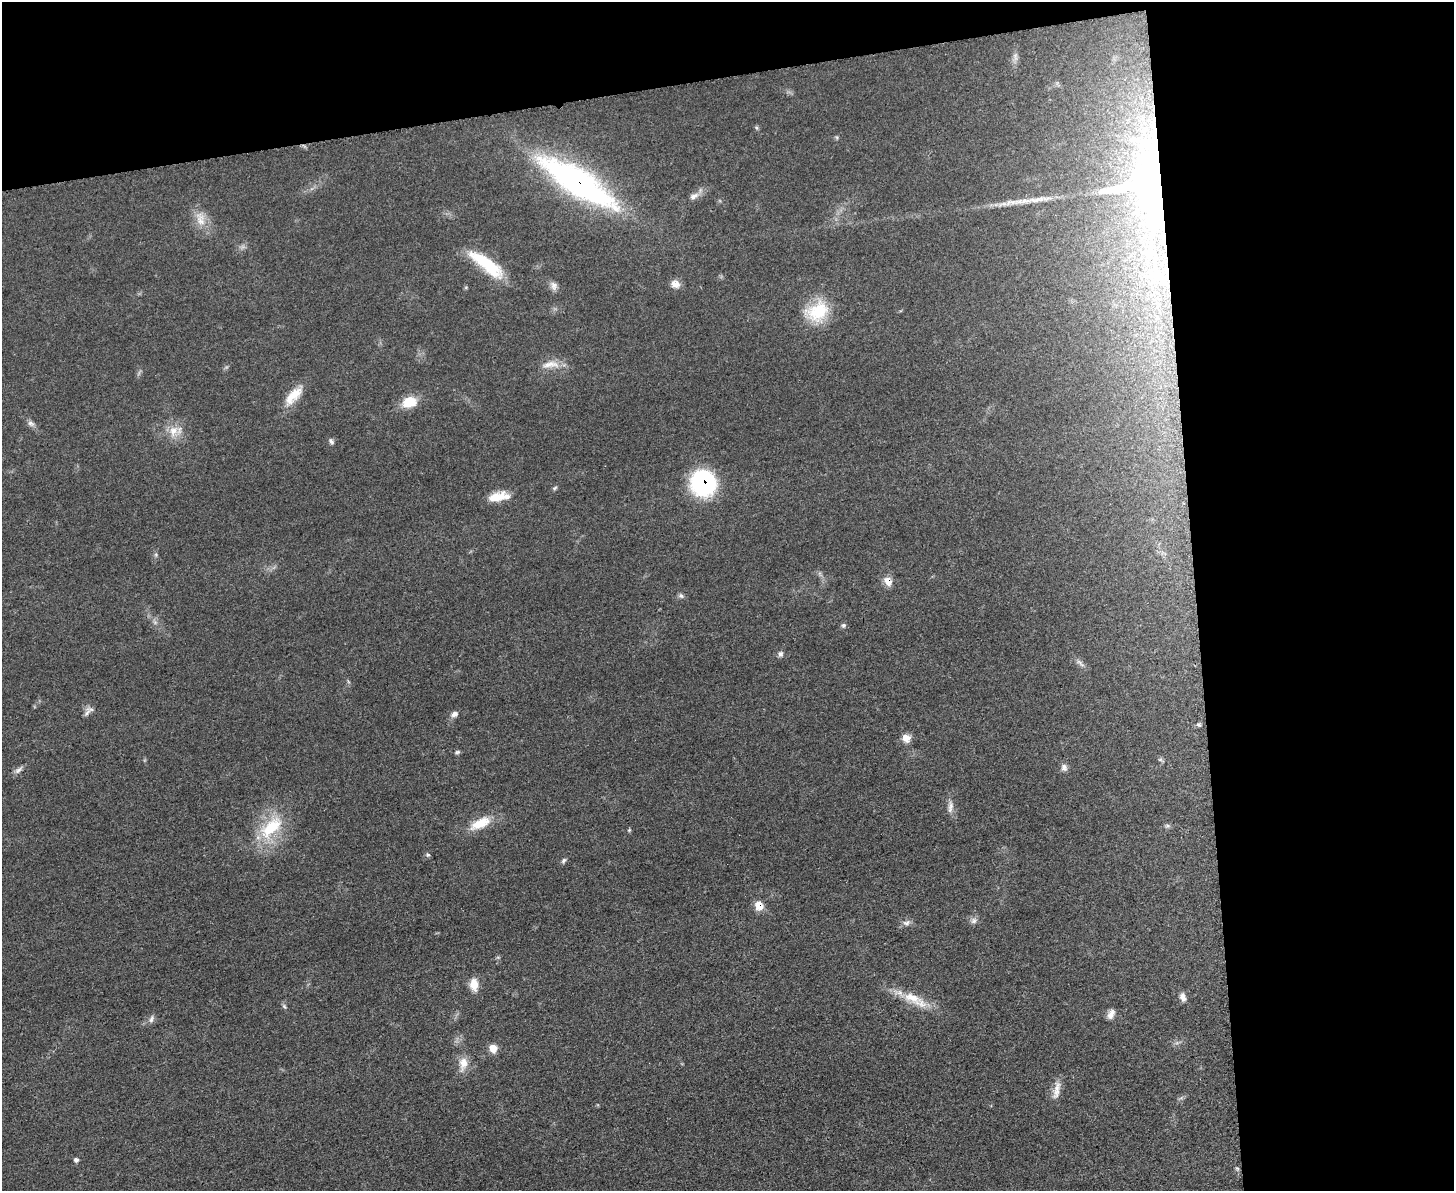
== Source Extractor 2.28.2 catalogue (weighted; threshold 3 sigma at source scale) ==
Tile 3 of 3 x 4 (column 3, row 1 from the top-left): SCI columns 3044-4495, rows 3572-4760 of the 4750 x 4766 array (HDU 1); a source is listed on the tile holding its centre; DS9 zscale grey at full resolution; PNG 1456 x 1193 px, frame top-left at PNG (2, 2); no overlay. Shown black and unused: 24% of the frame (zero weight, under 3 of 5 exposures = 1% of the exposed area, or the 3 px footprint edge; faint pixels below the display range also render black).
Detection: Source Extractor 2.28.2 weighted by HDU 2 'WHT'; one run over the whole footprint, this tile lists its part. Background 0.0467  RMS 0.0056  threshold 0.025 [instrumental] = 3 sigma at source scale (4.5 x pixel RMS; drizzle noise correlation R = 1.50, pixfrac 1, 0.05/0.05 arcsec/px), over >= 5 px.
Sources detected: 61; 2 inside a brighter object's white glare — not listed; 2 inside a brighter listed object's ellipse — not listed separately; the other 57 listed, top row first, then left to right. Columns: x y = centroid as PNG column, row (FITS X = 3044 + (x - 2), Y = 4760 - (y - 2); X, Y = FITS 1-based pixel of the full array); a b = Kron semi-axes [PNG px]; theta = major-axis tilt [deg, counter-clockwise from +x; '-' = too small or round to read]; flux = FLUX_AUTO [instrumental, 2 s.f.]
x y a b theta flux
1015 57 12 6 -73 2.1
1143 119 15 6 -89 5.8
757 128 6 4 -71 0.81
1146 182 71 49 27 150
578 183 97 27 -32 150
694 196 13 7 28 3.2
1037 200 46 6 8 9.7
200 219 23 13 -76 8.6
1149 249 21 10 60 9.3
486 264 46 13 -37 28
1161 278 25 11 -20 14
675 284 11 9 -29 4.2
554 286 12 9 -66 2.9
817 311 31 24 30 24
551 364 27 9 6 6.7
293 395 31 12 47 11
409 402 16 11 14 12
31 423 10 6 -30 2.1
173 431 17 13 67 7.9
331 441 8 5 -55 1.4
703 483 21 20 - 72
555 488 7 5 22 0.91
498 497 25 10 10 11
888 581 11 8 -60 5.5
681 596 7 6 - 1.4
843 625 7 6 - 1.2
780 654 8 7 - 1.7
1080 663 16 4 -43 2.1
87 713 12 5 41 2.2
454 714 10 7 26 2.5
1198 725 7 4 -20 0.94
906 738 8 7 - 7.1
457 752 7 5 16 1
1160 759 7 4 0 0.96
1064 767 10 8 -80 2.3
18 770 13 6 39 2.3
950 807 18 7 82 3.3
480 823 30 13 25 12
1167 826 8 4 0 1.2
271 827 41 20 45 30
629 830 4 4 - 0.63
428 855 7 5 18 0.96
564 861 7 5 51 1.2
759 906 11 9 -63 6.2
974 921 9 8 - 2.2
906 923 11 7 12 2.3
474 984 15 9 -86 6.9
1182 997 11 7 -75 3
912 998 30 15 -27 14
284 1006 8 4 -55 1
1111 1014 13 7 63 3.3
151 1019 11 5 77 1.8
493 1048 7 6 - 8.5
463 1063 19 11 80 6.7
1056 1090 26 9 78 5.5
76 1160 5 5 - 1.4
1237 1168 6 4 -19 0.68
Overlapping masked pixels (flux is a lower limit): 5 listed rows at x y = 1146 182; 578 183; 703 483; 888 581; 759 906